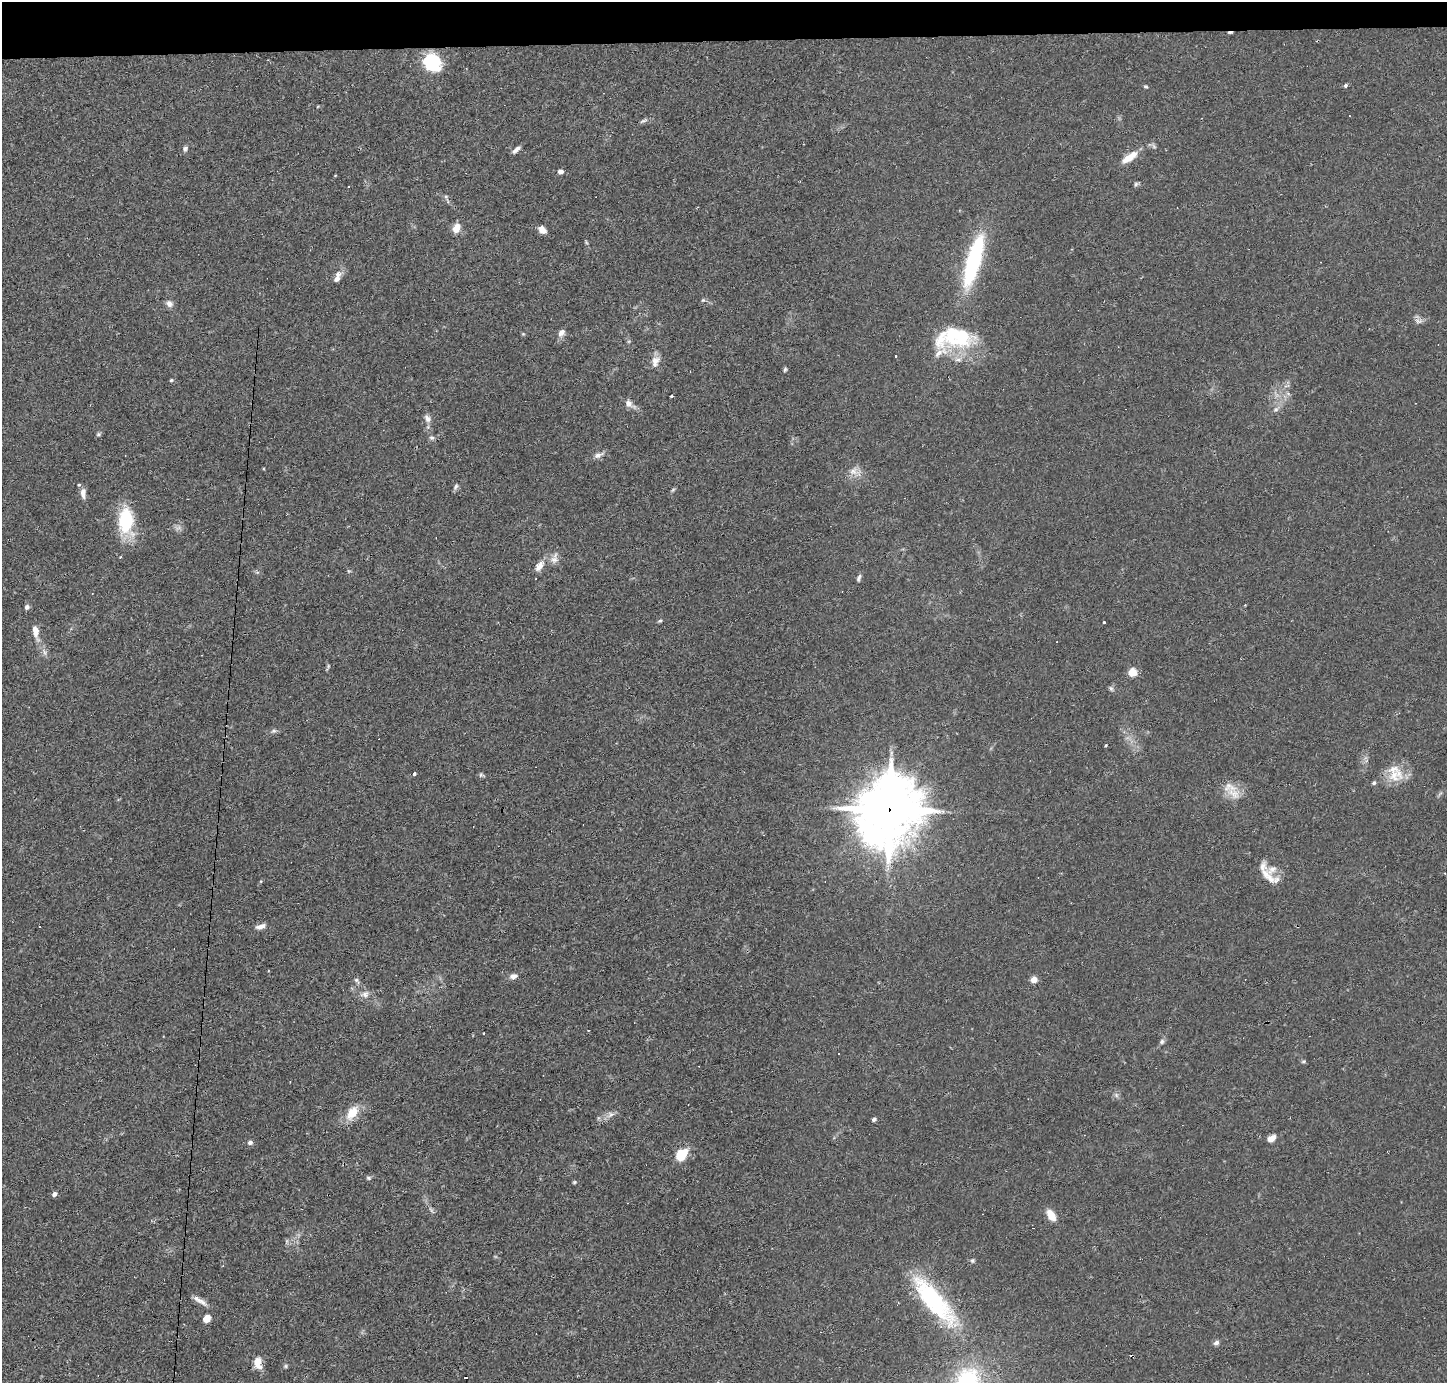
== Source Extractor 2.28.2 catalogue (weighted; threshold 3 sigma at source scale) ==
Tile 2 of 3 x 3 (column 2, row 1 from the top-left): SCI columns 1445-2889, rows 2860-4240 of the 4333 x 4358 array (HDU 1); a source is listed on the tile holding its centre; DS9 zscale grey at full resolution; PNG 1449 x 1385 px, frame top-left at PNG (2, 2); no overlay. Shown black and unused: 3% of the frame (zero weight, under 2 of 3 exposures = <1% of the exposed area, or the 3 px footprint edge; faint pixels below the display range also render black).
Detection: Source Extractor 2.28.2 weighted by HDU 2 'WHT'; one run over the whole footprint, this tile lists its part. Background 0.0293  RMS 0.0046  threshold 0.0207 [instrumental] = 3 sigma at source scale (4.5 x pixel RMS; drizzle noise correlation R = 1.50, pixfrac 1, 0.05/0.05 arcsec/px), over >= 5 px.
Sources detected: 105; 2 too faint to see at this stretch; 12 cosmic-ray / hot-pixel residue — not listed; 7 inside a brighter listed object's ellipse — not listed separately; the other 84 listed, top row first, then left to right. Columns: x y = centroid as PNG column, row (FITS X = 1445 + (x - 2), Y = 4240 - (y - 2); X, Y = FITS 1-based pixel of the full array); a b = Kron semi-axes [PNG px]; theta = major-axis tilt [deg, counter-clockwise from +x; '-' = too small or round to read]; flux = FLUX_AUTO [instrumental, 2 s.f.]
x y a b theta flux
431 62 13 11 -45 35
1346 85 4 4 - 1.1
1146 86 5 4 - 0.59
643 121 12 4 23 1.1
185 149 8 6 59 1.2
516 150 11 5 38 1.8
1129 157 24 9 36 6.4
560 172 5 4 - 2.1
1136 184 6 5 - 0.82
446 196 6 4 18 0.64
456 228 10 7 66 4.6
542 230 9 7 -45 2.9
974 260 48 11 74 67
337 279 13 7 52 2.5
703 300 5 4 - 0.62
169 304 9 8 - 2
1419 321 12 7 -8 1.9
561 333 9 7 45 2.2
523 334 4 4 - 0.46
958 336 43 27 -1 34
896 356 3 3 - 3
655 361 16 10 67 3.6
785 369 6 4 73 0.68
171 380 5 4 - 0.52
1288 394 7 4 -20 0.88
671 396 3 3 - 0.71
629 403 10 8 -54 2.5
1276 409 8 7 - 1.5
427 418 11 7 -57 2.1
98 434 7 5 22 0.74
432 438 7 6 - 1.1
598 455 13 7 20 2.2
854 471 18 11 -13 4.1
456 487 9 6 60 1.1
673 490 6 4 32 0.66
83 493 14 7 -86 2.7
126 521 32 18 -88 23
554 559 16 9 78 2.9
539 566 15 8 55 3.7
349 571 6 4 -33 0.52
859 578 10 5 73 1.1
27 607 6 5 - 1.3
660 621 5 4 - 0.6
1104 622 3 3 - 1.6
35 631 18 7 -78 4.2
1132 672 6 6 - 8.4
1111 689 8 5 -63 0.91
274 731 8 5 26 1.1
1106 745 3 2 - 0.7
414 774 3 3 - 1.3
481 775 7 6 - 0.82
1394 775 22 19 -47 9
1374 783 5 5 - 0.81
1230 787 22 14 -10 7
889 809 22 19 66 2600
1272 870 20 10 43 5.4
1445 873 3 2 - 0.35
260 926 14 6 16 2.4
513 976 10 7 13 2.1
1034 979 6 6 - 3.4
356 980 8 5 -46 1
365 994 11 8 77 2.2
588 1030 3 2 - 0.71
1162 1041 8 6 60 1.1
1304 1061 5 3 - 0.53
1116 1095 6 5 - 0.97
352 1113 21 12 52 7.8
611 1114 10 8 21 2.1
874 1119 6 4 34 0.91
1271 1138 9 6 31 3.7
250 1142 7 5 24 1.2
681 1155 13 9 53 12
368 1178 7 5 -2 0.76
574 1182 6 4 22 0.58
54 1194 5 4 - 1.8
431 1210 10 4 -56 1.1
1051 1215 14 8 -59 5.5
972 1261 6 6 - 0.82
200 1300 21 5 -32 2.9
934 1300 77 23 -49 51
207 1318 5 5 - 8.5
1216 1343 8 6 18 1.4
258 1363 14 9 -82 5.1
285 1366 5 5 - 0.68
Overlapping masked pixels (flux is a lower limit): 1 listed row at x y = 889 809